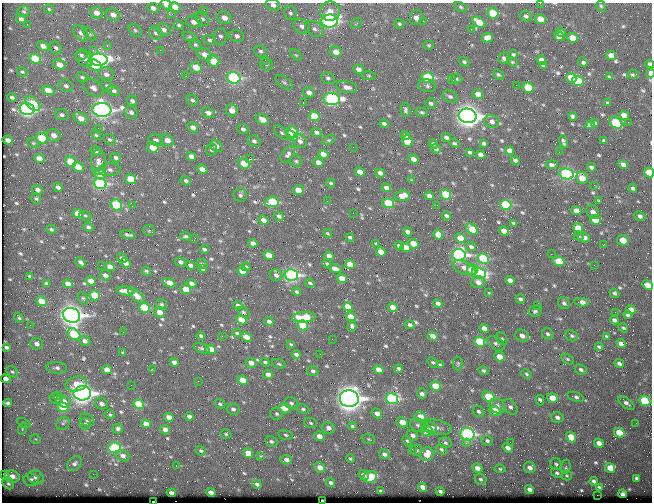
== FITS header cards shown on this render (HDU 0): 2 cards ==
NAXIS1  =                  650 / Width of table row in bytes
NAXIS2  =                  500 / Number of rows in table

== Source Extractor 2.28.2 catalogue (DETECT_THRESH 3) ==
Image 650 x 500 px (HDU 0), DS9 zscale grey, 1 PNG px = 1 image px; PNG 654 x 504 px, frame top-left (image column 1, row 500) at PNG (2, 3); each listed source drawn as its Kron ellipse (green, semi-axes under 4 px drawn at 4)
Background 365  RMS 1.4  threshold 4.19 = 3 sigma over >= 5 px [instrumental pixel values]
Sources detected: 664; of the 664, the 500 brightest by FLUX_AUTO listed and drawn (164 fainter detections omitted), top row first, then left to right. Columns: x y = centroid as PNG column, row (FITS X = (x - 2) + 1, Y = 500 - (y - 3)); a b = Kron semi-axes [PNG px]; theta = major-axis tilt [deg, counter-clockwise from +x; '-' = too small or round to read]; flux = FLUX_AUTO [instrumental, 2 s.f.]
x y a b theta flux
540 3 2 2 - 260
166 5 6 4 -19 480
273 5 7 5 -28 440
601 6 5 4 - 160
175 7 5 4 - 1400
461 7 6 4 -28 160
153 8 6 5 - 360
49 9 5 4 - 120
204 10 3 3 - 160
24 11 6 5 - 170
330 11 10 9 - 1000
96 13 6 5 - 780
290 13 7 6 - 240
493 13 6 5 - 3000
172 14 3 2 - 390
113 15 7 6 - 540
526 16 6 5 - 210
416 17 8 6 64 490
224 18 7 6 - 650
21 19 5 4 - 280
202 19 8 6 -44 240
540 19 5 4 - 1300
330 21 8 6 3 19000
423 21 2 2 - 410
194 22 8 6 -11 470
479 22 7 5 -37 1600
357 23 6 4 35 150
27 24 3 2 - 140
399 24 5 4 - 150
179 25 5 4 - 150
302 26 8 7 - 500
315 29 10 7 -30 440
471 29 3 2 - 160
135 30 7 5 -41 200
163 30 7 6 - 420
561 32 5 4 - 190
81 33 9 6 -50 380
156 33 7 6 - 260
89 34 8 4 -43 160
237 36 7 6 - 290
559 36 5 4 - 480
189 37 7 4 -18 150
220 37 9 6 82 270
487 38 6 4 11 640
572 38 5 4 - 1300
210 40 6 5 - 240
195 45 6 5 - 170
429 45 5 4 - 120
43 46 6 4 -26 580
107 46 4 4 - 130
56 48 7 5 -57 250
93 50 3 2 - 290
160 50 2 2 - 590
260 51 6 6 - 230
336 52 6 5 - 930
81 55 6 5 - 210
205 55 7 5 -25 790
296 55 7 4 -44 140
513 55 4 4 - 140
611 55 5 4 - 870
504 58 6 5 - 380
35 59 6 4 -24 3600
84 59 9 7 -38 500
98 60 9 6 0 26000
265 60 2 2 - 190
541 60 5 4 - 530
213 61 6 5 - 1800
464 62 5 4 - 170
512 62 5 4 - 120
583 62 5 3 - 320
266 64 6 5 - 180
650 64 4 3 - 260
59 65 6 5 - 940
94 65 8 5 -27 1500
543 66 4 3 - 200
196 67 6 5 - 1500
358 69 5 4 - 430
22 72 6 4 -27 150
650 73 5 3 - 750
106 74 8 6 -21 360
633 74 5 3 - 150
498 75 6 4 -42 170
186 76 2 2 - 200
368 76 7 3 0 120
82 77 6 4 -28 190
609 77 3 3 - 120
234 78 7 6 - 12000
328 78 7 5 -34 240
428 78 6 5 - 7900
571 78 5 5 - 1700
457 79 6 4 -17 140
451 80 2 2 - 470
578 81 6 5 - 3900
284 82 10 5 -37 240
516 85 2 2 - 210
66 86 7 6 - 280
107 86 6 5 - 200
427 86 9 6 -15 280
347 87 11 6 -11 540
93 88 11 7 -38 420
528 88 6 5 - 3300
48 90 6 4 -17 1200
114 90 7 5 -28 300
309 93 6 5 - 500
478 94 5 4 - 680
12 97 4 3 - 210
450 97 8 5 -23 240
332 99 8 6 -5 15000
192 100 6 5 - 200
132 101 5 5 - 280
303 103 3 2 - 400
431 103 6 5 - 190
608 103 3 3 - 140
33 104 9 5 -44 3000
27 109 7 6 - 24000
102 110 9 7 -4 38000
232 110 6 6 - 790
405 110 7 5 89 190
131 112 7 5 -39 280
422 112 6 3 -11 140
208 113 7 5 -21 490
62 115 7 5 -16 300
624 115 5 4 - 920
314 116 5 4 - 2200
467 116 9 7 -11 61000
573 116 4 3 - 220
81 118 8 5 -30 860
262 119 7 5 -28 770
492 122 7 6 - 410
628 122 2 2 - 280
595 123 4 3 - 120
616 123 7 5 -37 5000
384 124 4 3 - 250
590 125 5 4 - 350
193 127 6 5 - 490
98 128 2 2 - 140
243 129 5 4 - 250
281 132 9 5 -44 210
292 132 6 5 - 4600
316 132 5 4 - 220
54 135 7 6 - 620
96 135 5 4 - 140
292 135 6 3 -31 3700
406 135 4 4 - 220
42 138 6 5 - 3500
446 138 5 4 - 290
8 140 5 4 - 590
110 140 6 5 - 250
156 140 7 5 -26 270
167 140 7 5 -54 800
328 140 6 4 24 160
254 141 6 5 - 260
300 141 7 6 - 370
407 141 6 5 - 1600
604 141 4 3 - 150
563 142 6 3 -74 200
33 143 6 5 - 150
454 143 5 4 - 150
484 143 4 3 - 160
433 144 5 4 - 150
216 146 7 5 -37 470
153 147 6 5 - 1800
353 147 2 2 - 190
212 149 6 5 - 220
436 149 5 4 - 300
96 151 5 4 - 210
509 151 5 4 - 430
469 152 4 3 - 190
559 152 2 2 - 350
288 154 9 5 52 300
323 154 5 4 - 670
481 155 5 4 - 520
191 156 5 4 - 600
116 158 5 4 - 230
39 159 5 4 - 1100
249 159 3 2 - 2700
413 159 5 4 - 630
515 160 4 3 - 240
296 161 6 6 - 210
71 162 6 5 - 3400
98 162 13 7 89 610
318 162 5 4 - 670
244 164 6 4 -25 2000
552 165 6 4 6 400
623 165 5 4 - 440
78 167 6 4 -34 1200
591 167 4 3 - 220
202 169 5 4 - 640
110 170 10 6 4 350
360 172 5 4 - 890
380 173 4 4 - 390
649 173 5 4 - 2300
100 174 6 5 - 1300
566 174 7 5 -13 15000
582 178 6 5 - 1300
131 179 6 4 -14 2200
411 180 3 3 - 120
186 181 5 4 - 200
100 183 6 5 - 13000
331 183 4 3 - 130
594 185 4 4 - 180
58 187 5 4 - 360
386 188 5 4 - 370
633 188 4 3 - 250
37 190 6 5 - 380
298 190 6 5 - 970
446 194 5 5 - 4500
240 195 6 6 - 230
402 196 7 5 9 1000
429 196 4 4 - 390
36 198 6 5 - 140
327 201 2 2 - 160
599 201 4 3 - 120
272 202 7 5 7 4200
388 203 6 5 - 4200
116 205 6 5 - 6000
437 205 2 2 - 250
506 205 6 5 - 5700
132 206 2 2 - 170
576 211 5 4 - 800
593 212 7 6 - 550
353 213 2 2 - 160
78 214 5 4 - 1200
85 216 6 4 -20 140
279 216 5 4 - 260
446 216 4 3 - 270
640 216 6 4 -29 320
263 220 5 4 - 590
595 220 5 4 - 1800
513 223 4 3 - 130
88 227 5 3 - 270
578 228 5 4 - 1600
51 229 5 4 - 180
472 229 7 4 -40 2300
149 230 6 5 - 160
504 231 5 4 - 920
408 232 5 4 - 370
327 233 5 3 - 120
128 235 7 3 -11 230
438 235 5 4 - 1000
186 236 5 3 - 190
579 236 5 5 - 170
350 237 4 3 - 190
584 237 6 5 - 630
195 238 3 2 - 270
460 238 5 4 - 1300
623 240 6 5 - 1200
253 243 5 4 - 460
376 244 4 3 - 130
413 244 5 4 - 1500
603 245 2 2 - 840
399 246 5 3 - 240
406 247 5 4 - 1200
471 247 5 4 - 210
204 249 4 3 - 190
381 252 5 4 - 890
551 254 2 2 - 840
269 255 5 4 - 1400
459 255 7 5 -9 23000
329 256 4 4 - 480
122 258 5 4 - 350
483 259 6 5 - 5700
559 261 6 4 -21 2400
81 262 6 3 -43 250
180 262 6 4 -30 290
126 263 5 4 - 510
202 264 5 4 - 180
327 264 4 3 - 130
350 264 5 4 - 990
101 265 2 2 - 520
190 265 5 4 - 370
594 265 3 2 - 130
110 267 5 4 - 790
246 267 4 4 - 130
464 268 12 6 -23 600
203 269 4 3 - 150
335 269 7 3 -20 400
472 270 6 5 - 800
146 271 5 4 - 140
242 271 5 4 - 960
479 273 7 5 -23 12000
105 275 5 5 - 400
276 275 6 5 - 320
291 275 7 5 -15 18000
30 276 4 3 - 180
342 278 5 4 - 1200
510 280 5 4 - 490
91 281 5 4 - 1100
478 282 7 5 16 520
46 283 4 3 - 200
169 283 6 4 -22 1000
191 283 5 4 - 430
310 283 5 3 - 130
68 284 5 4 - 890
647 285 5 4 - 1200
186 289 5 4 - 1900
126 291 9 4 -4 1100
297 292 4 4 - 160
488 292 3 2 - 470
614 293 5 4 - 200
94 295 5 5 - 2100
137 296 10 5 -41 940
83 298 7 4 -61 150
520 299 5 4 - 220
42 301 5 4 - 2000
582 302 7 4 -6 610
564 303 6 5 - 250
161 304 6 5 - 170
438 304 4 3 - 310
238 305 4 3 - 240
538 306 3 2 - 410
348 307 5 4 - 1500
393 307 5 4 - 980
144 308 5 4 - 3300
631 310 5 4 - 740
535 311 7 5 9 200
159 312 6 5 - 790
243 312 6 4 -38 170
615 312 2 2 - 410
71 315 9 7 -20 50000
628 315 4 3 - 200
304 317 12 5 3 2500
351 317 5 4 - 1200
19 318 5 3 - 150
242 320 5 4 - 1900
614 320 4 4 - 290
269 321 4 3 - 310
30 325 3 2 - 120
303 325 5 4 - 4100
410 325 5 3 - 260
352 326 5 4 - 230
484 328 5 4 - 490
623 328 5 3 - 150
123 332 2 2 - 320
237 333 4 3 - 130
74 334 7 5 -38 4100
548 334 6 5 - 210
201 336 4 3 - 200
222 336 2 2 - 600
433 336 5 4 - 750
522 336 7 5 -30 530
572 336 6 5 - 180
606 336 4 3 - 130
247 337 6 4 -27 750
332 339 2 2 - 300
502 339 6 5 - 170
85 341 6 5 - 420
480 342 5 5 - 4700
496 343 9 6 -36 280
621 343 5 4 - 470
37 344 6 5 - 470
291 344 4 2 - 120
6 347 4 3 - 250
599 347 4 3 - 160
202 348 8 4 -20 200
210 349 5 4 - 1800
123 353 3 3 - 120
320 354 2 2 - 140
296 355 4 4 - 300
499 357 5 4 - 1400
568 359 7 4 -28 160
174 362 4 4 - 470
265 362 5 3 - 150
433 362 6 4 -43 140
251 363 6 4 -30 550
458 363 7 5 -89 160
619 363 5 3 - 290
279 364 7 4 -19 140
440 365 4 3 - 130
57 368 10 6 -5 330
152 369 3 3 - 200
398 369 4 3 - 190
107 370 5 4 - 910
379 370 5 4 - 930
581 370 6 5 - 270
313 371 5 5 - 230
483 371 5 4 - 190
12 372 6 4 -45 160
268 374 5 4 - 530
526 374 5 3 - 140
6 379 5 4 - 600
243 380 5 4 - 1000
198 381 2 2 - 300
76 384 11 7 11 1300
131 385 2 2 - 170
435 386 5 4 - 2000
82 393 9 7 -1 45000
422 394 5 5 - 400
58 395 3 2 - 380
489 397 6 5 - 3400
575 397 9 4 -16 250
56 398 7 5 -14 340
392 398 6 5 - 12000
552 398 5 4 - 1500
349 399 9 8 - 72000
540 400 5 4 - 250
63 401 7 5 -26 940
645 401 6 5 - 5100
8 403 4 3 - 200
291 403 7 6 - 230
626 403 9 5 -35 360
102 404 6 5 - 400
139 404 5 4 - 3200
220 404 5 4 - 180
497 406 8 7 - 530
63 407 6 4 -20 3500
510 407 9 5 -50 330
284 408 6 5 - 1200
233 409 6 5 - 280
303 409 6 4 -10 180
478 411 6 5 - 240
495 411 6 5 - 1600
377 413 5 4 - 580
277 414 6 6 - 200
110 415 5 4 - 160
189 416 4 3 - 350
169 417 5 4 - 710
420 417 6 5 - 1500
557 417 6 5 - 310
87 420 7 6 - 260
402 422 6 5 - 1000
24 423 7 4 -27 150
63 423 7 5 49 230
311 423 6 5 - 190
636 423 2 2 - 150
85 424 6 5 - 200
146 424 5 4 - 1100
418 425 8 6 -32 310
352 426 4 3 - 130
431 427 6 5 - 400
437 427 15 7 -10 650
328 428 7 5 -16 470
22 429 6 3 73 130
118 429 5 5 - 250
165 430 5 4 - 400
427 431 6 5 - 2100
619 433 5 4 - 2300
226 434 6 4 -18 160
467 434 7 6 - 15000
286 435 7 5 -13 180
413 435 6 4 -36 370
319 436 5 4 - 620
571 437 5 4 - 1600
35 439 5 4 - 120
369 439 6 5 - 130
407 441 5 3 - 140
487 441 6 5 - 250
271 442 6 5 - 210
510 442 2 2 - 230
445 443 6 5 - 220
466 443 3 3 - 290
599 443 5 4 - 660
114 448 6 5 - 6300
508 448 5 4 - 410
412 449 2 2 - 220
441 449 6 4 -34 180
417 450 6 5 - 200
201 451 5 4 - 160
248 453 5 4 - 1200
384 454 6 4 -26 340
427 454 7 6 - 1300
123 456 7 5 -26 440
260 456 3 2 - 1100
350 459 4 3 - 120
286 460 6 4 -9 440
74 464 8 6 43 300
556 464 6 5 - 210
176 466 3 2 - 170
320 467 5 5 - 710
566 467 7 5 83 220
477 468 5 4 - 560
530 468 6 5 - 560
610 468 5 4 - 1200
500 469 5 4 - 140
557 473 6 5 - 210
93 474 2 2 - 220
4 475 4 3 - 160
364 475 5 4 - 400
567 476 5 5 - 120
12 477 7 6 - 840
36 477 8 6 -23 470
370 477 6 5 - 3600
637 478 4 3 - 180
481 479 6 5 - 190
31 480 7 6 - 370
594 481 4 3 - 260
331 483 4 3 - 240
8 484 6 5 - 210
257 484 5 4 - 260
423 487 5 4 - 740
599 487 4 3 - 150
529 489 5 4 - 380
381 491 4 3 - 170
440 491 4 3 - 220
211 492 5 4 - 380
171 493 4 4 - 470
622 494 4 4 - 260
597 495 2 2 - 1400
322 500 2 2 - 190
154 502 3 2 - 350
At the frame edge (FLAGS 8, measured only in part): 9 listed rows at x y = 540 3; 166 5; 273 5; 49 9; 650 64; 650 73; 649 173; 647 285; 154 502
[164 fainter detections neither listed nor drawn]